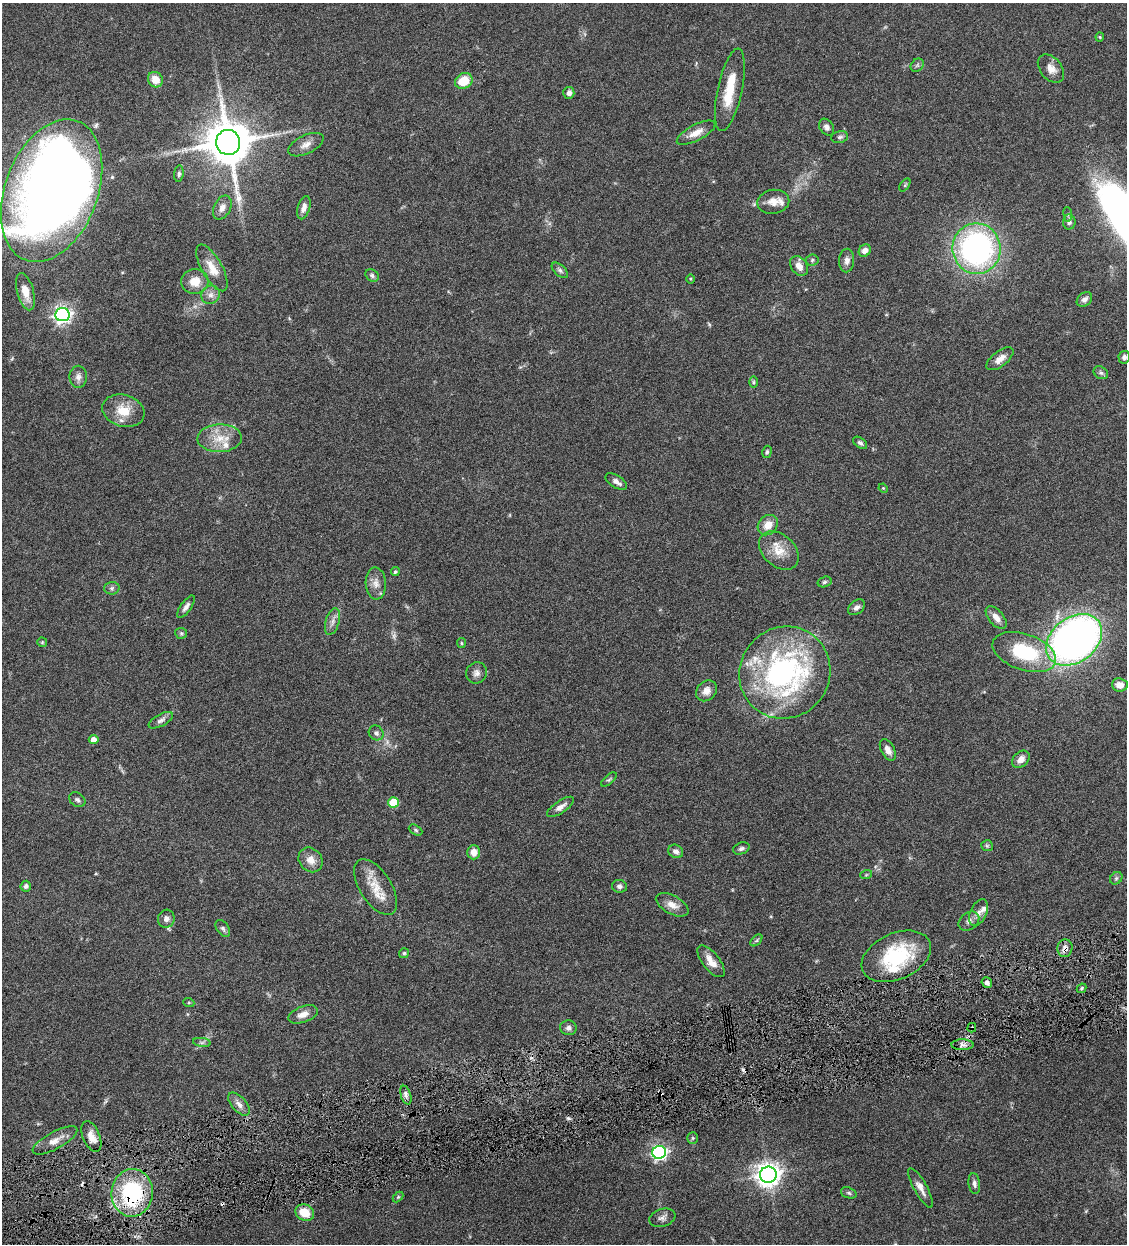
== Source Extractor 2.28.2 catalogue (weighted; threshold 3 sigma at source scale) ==
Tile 7 of 4 x 4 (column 3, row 2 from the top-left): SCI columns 2514-3638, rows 2487-3728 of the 4910 x 4972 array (HDU 1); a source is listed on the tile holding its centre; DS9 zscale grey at full resolution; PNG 1129 x 1246 px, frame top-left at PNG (2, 3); each listed source drawn as its Kron ellipse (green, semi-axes under 4 px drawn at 4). Shown black and unused: <1% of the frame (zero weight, under 4 of 8 exposures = <1% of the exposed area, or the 3 px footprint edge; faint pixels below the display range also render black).
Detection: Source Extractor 2.28.2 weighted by HDU 2 'WHT'; one run over the whole footprint, this tile lists its part. Background 0.0431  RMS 0.0036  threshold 0.0146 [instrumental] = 3 sigma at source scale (4.09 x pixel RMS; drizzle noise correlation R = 1.36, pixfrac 0.8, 0.05/0.05 arcsec/px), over >= 5 px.
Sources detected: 126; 1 too faint to see at this stretch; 3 cosmic-ray / hot-pixel residue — neither listed nor drawn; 6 inside a brighter listed object's ellipse — not listed separately; the other 116 listed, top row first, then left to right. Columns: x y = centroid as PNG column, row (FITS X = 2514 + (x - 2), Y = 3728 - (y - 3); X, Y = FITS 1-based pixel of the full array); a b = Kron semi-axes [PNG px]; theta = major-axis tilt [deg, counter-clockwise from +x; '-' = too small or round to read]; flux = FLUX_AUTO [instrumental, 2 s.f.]
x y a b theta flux
1100 37 4 4 - 0.34
917 65 7 6 - 0.67
1051 69 16 10 -50 2.9
155 80 8 7 - 4
464 81 9 7 28 7.3
730 90 42 12 78 9.8
569 93 6 5 - 1.3
827 127 9 7 -56 1.3
696 133 21 8 27 3.3
840 137 8 6 14 0.81
228 142 13 12 - 1500
306 145 19 9 26 2.5
179 174 8 4 84 0.73
905 185 7 4 54 0.48
52 191 74 46 69 470
773 202 16 12 10 3
222 208 13 8 62 2
304 208 12 6 73 1.9
1068 214 7 3 -83 0.45
1069 222 7 6 - 1.1
976 249 25 24 - 87
865 250 6 5 - 1.8
812 260 6 5 - 0.56
847 260 12 7 87 1.6
799 266 11 7 -56 2.4
212 268 26 10 -60 4.8
560 270 10 5 -42 0.9
372 275 7 5 -40 0.75
690 279 4 3 - 0.27
195 282 14 12 5 4.3
25 292 19 8 -75 4.5
211 295 10 8 42 1.7
1084 299 8 6 39 1.2
62 315 7 6 - 120
1124 357 6 5 - 0.98
1000 359 16 7 38 2.6
1101 373 7 6 - 0.74
78 377 11 8 89 1.6
754 382 6 4 -90 0.44
123 411 21 15 -16 6.7
220 438 22 14 2 6.3
860 443 8 5 -37 0.86
767 452 6 4 75 0.48
616 482 12 6 -32 1.7
883 488 5 3 - 0.3
768 525 11 9 45 3.7
779 551 23 15 -43 5.7
395 572 5 4 - 0.52
824 582 7 5 17 0.63
376 583 16 10 -87 2.6
112 588 7 6 - 0.8
186 607 13 5 55 1.3
857 607 9 6 38 1.2
996 617 13 7 -50 2.3
332 622 13 6 74 1.7
181 633 6 5 - 0.54
1074 640 31 22 38 200
42 642 5 5 - 0.33
461 643 5 4 - 0.39
1024 652 33 18 -19 21
476 673 11 10 - 1.7
785 673 47 45 52 76
1120 685 8 6 -6 3
706 691 11 9 44 2.4
161 720 13 6 28 1.2
376 733 8 7 - 1.1
94 740 5 4 - 2.8
888 750 12 6 -62 1.8
1021 759 10 7 45 2.4
609 780 9 4 40 0.59
77 800 9 6 -34 0.8
393 802 5 5 - 11
560 807 16 6 34 2
416 830 7 4 -28 0.52
987 846 6 5 - 0.5
741 848 8 5 19 0.87
676 851 8 6 -30 1.2
474 852 7 6 - 2.5
311 860 13 11 -49 3
866 875 6 3 19 0.38
1116 878 7 5 45 0.68
26 886 5 5 - 0.82
619 886 7 6 - 0.98
375 887 31 15 -58 7.1
672 905 18 9 -28 2.9
978 913 14 8 66 2.1
166 919 9 8 - 1.4
969 921 11 8 38 1.4
223 928 9 6 -55 0.88
756 940 7 4 45 0.55
1065 948 9 7 76 1.8
404 953 5 5 - 0.47
896 956 36 23 24 23
711 961 19 8 -52 3.4
987 982 5 5 - 1.1
1081 988 5 4 - 0.49
189 1003 5 3 - 0.35
303 1014 15 8 20 2.5
568 1028 8 7 - 1.1
972 1028 5 4 - 0.43
202 1042 9 4 -8 0.76
962 1045 11 5 0 1.4
406 1095 10 5 -73 1.1
239 1104 14 7 -48 1.9
91 1136 16 8 -67 2.9
693 1138 5 5 - 0.45
55 1140 25 8 28 3.2
659 1152 7 6 - 76
768 1175 8 8 - 270
974 1184 10 5 -81 1.1
921 1188 22 6 -61 2.5
132 1193 24 20 85 31
849 1193 8 5 -19 0.64
398 1197 6 4 45 0.36
305 1213 10 8 -28 5.7
662 1218 13 9 18 1.6
Overlapping masked pixels (flux is a lower limit): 3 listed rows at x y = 1065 948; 972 1028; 132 1193
Isophote crosses this tile's border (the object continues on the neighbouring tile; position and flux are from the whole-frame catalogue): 1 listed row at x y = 52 191